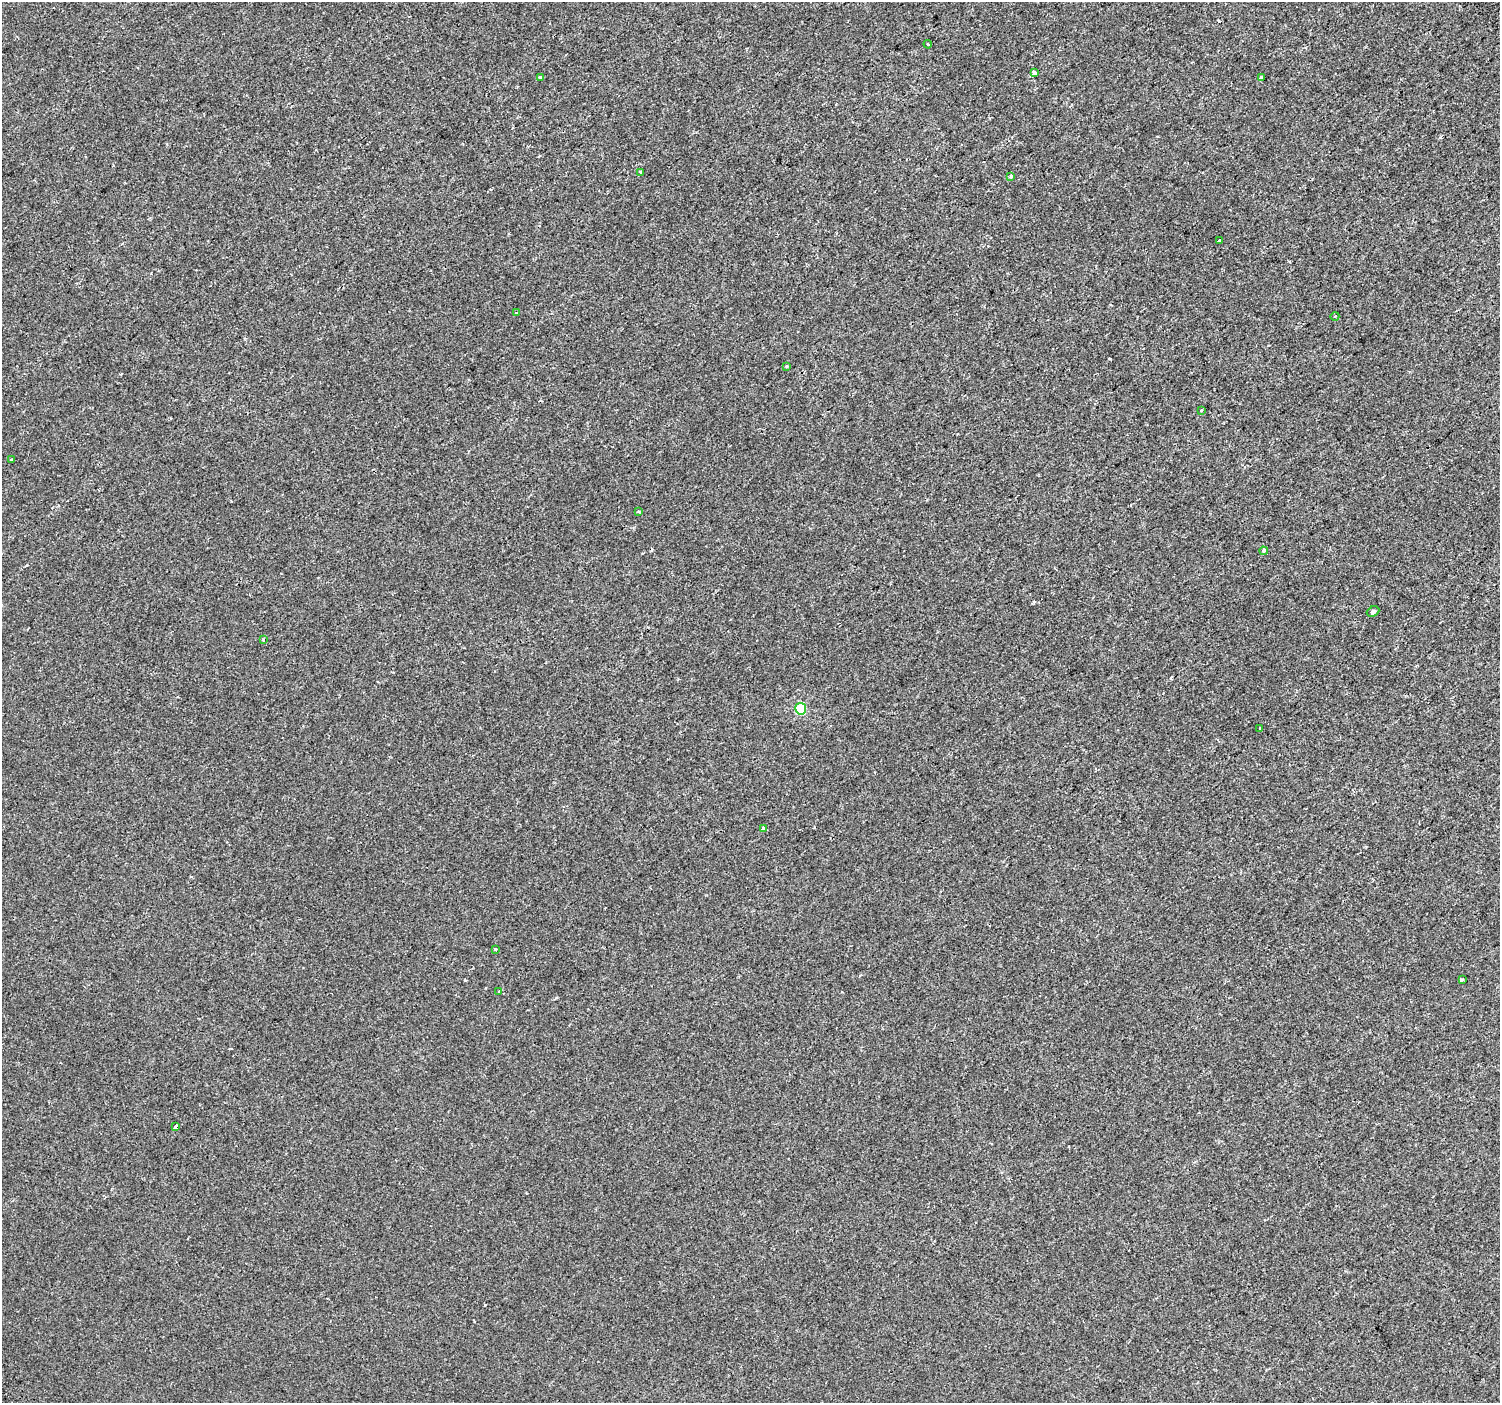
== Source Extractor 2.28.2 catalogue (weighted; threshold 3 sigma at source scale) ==
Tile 10 of 4 x 4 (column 2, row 3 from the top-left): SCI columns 1521-3018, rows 1562-2962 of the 6044 x 5984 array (HDU 1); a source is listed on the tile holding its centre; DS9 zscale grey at full resolution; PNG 1502 x 1405 px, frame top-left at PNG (2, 2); each listed source drawn as its Kron ellipse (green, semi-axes under 4 px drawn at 4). Shown black and unused: <1% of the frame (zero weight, under 2 of 3 exposures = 2% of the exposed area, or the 3 px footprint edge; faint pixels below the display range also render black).
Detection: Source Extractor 2.28.2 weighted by HDU 2 'WHT'; one run over the whole footprint, this tile lists its part. Background 7.43e-05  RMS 0.0033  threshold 0.0147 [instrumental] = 3 sigma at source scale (4.5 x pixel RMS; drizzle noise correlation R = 1.50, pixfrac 1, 0.0396/0.0396 arcsec/px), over >= 5 px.
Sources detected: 24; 1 cosmic-ray / hot-pixel residue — neither listed nor drawn; the other 23 listed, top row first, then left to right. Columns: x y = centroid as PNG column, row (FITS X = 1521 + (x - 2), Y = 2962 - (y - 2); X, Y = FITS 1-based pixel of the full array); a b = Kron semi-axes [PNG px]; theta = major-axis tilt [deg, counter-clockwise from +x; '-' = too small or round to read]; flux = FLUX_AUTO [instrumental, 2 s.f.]
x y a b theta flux
928 44 4 3 - 0.36
1034 73 4 3 - 3.9
540 77 4 3 - 0.76
1261 77 3 3 - 1.2
640 172 3 3 - 1.3
1011 176 4 3 - 0.53
1220 240 3 2 - 1.3
516 312 3 2 - 0.23
1335 316 4 2 - 0.21
786 366 4 4 - 0.34
1201 410 4 2 - 0.23
11 460 3 3 - 0.53
638 512 4 3 - 0.4
1264 551 4 3 - 0.53
1373 611 6 5 - 0.7
264 640 3 3 - 0.96
801 709 6 5 - 17
1260 728 3 3 - 0.31
763 828 4 3 - 3
495 949 3 3 - 0.9
1462 980 3 3 - 0.71
499 991 3 3 - 0.62
176 1127 4 3 - 5.1
Unlisted compact peaks at least as high as the median listed source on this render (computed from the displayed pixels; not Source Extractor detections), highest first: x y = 1110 359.